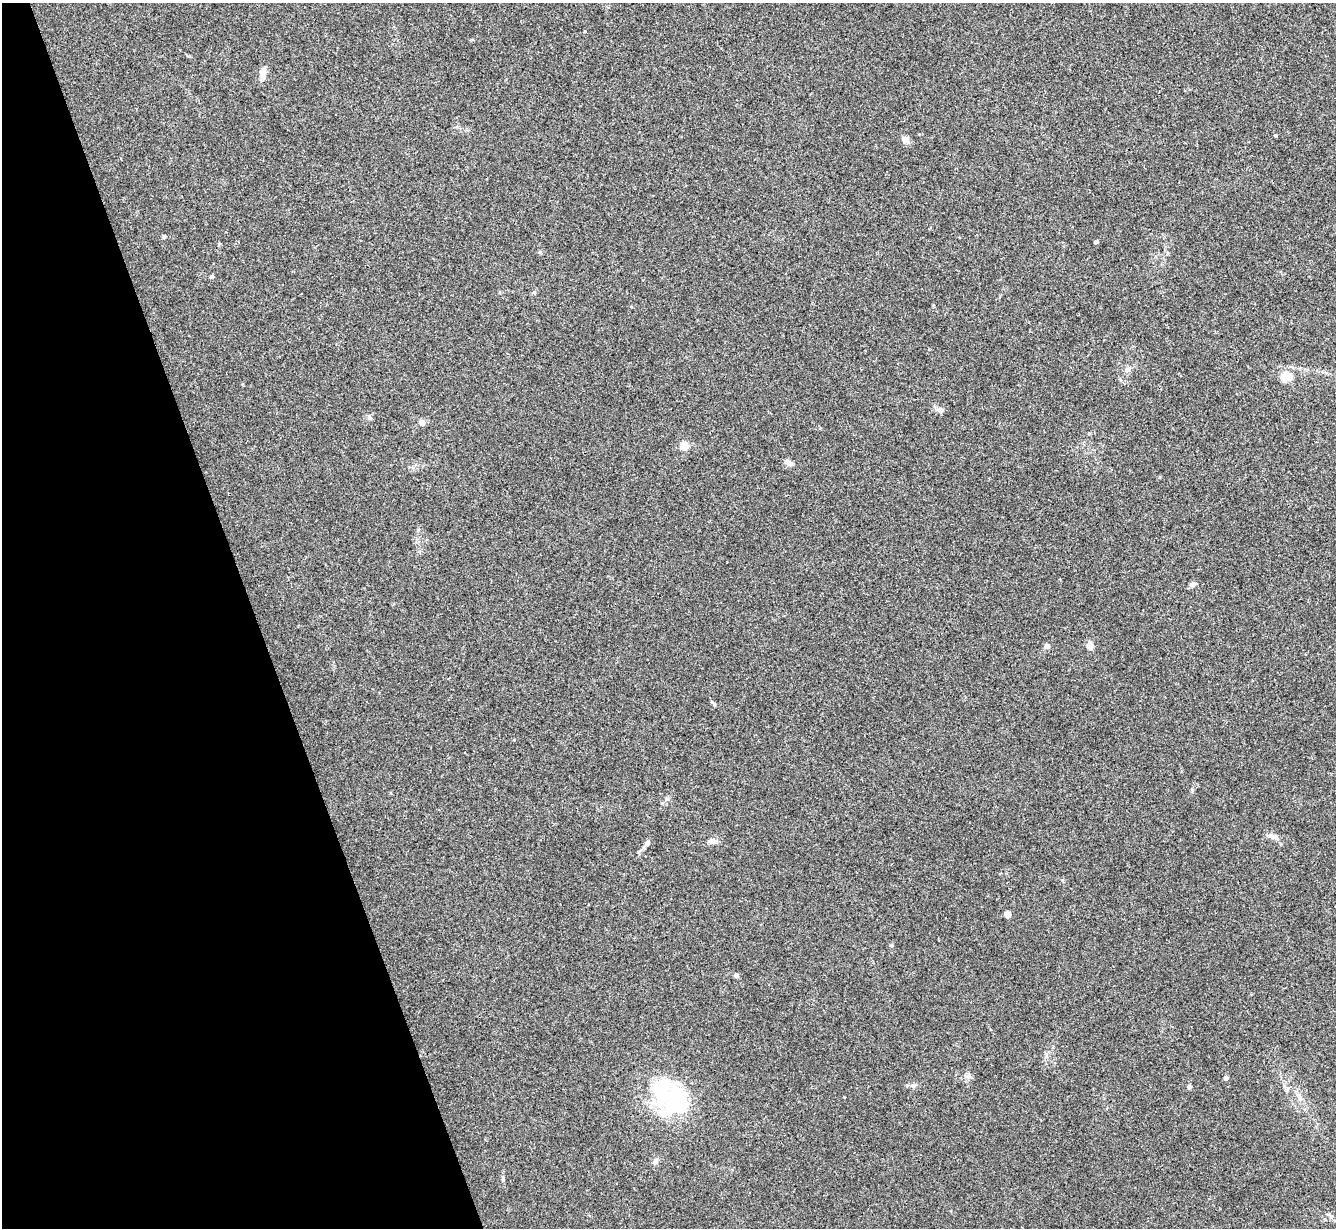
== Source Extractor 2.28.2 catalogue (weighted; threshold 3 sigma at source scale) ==
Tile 5 of 4 x 4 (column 1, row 2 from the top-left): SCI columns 5-1338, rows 2725-3950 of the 5340 x 5325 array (HDU 1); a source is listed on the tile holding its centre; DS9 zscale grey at full resolution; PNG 1338 x 1230 px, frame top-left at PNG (2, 3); no overlay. Shown black and unused: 19% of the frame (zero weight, under 3 of 4 exposures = <1% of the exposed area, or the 3 px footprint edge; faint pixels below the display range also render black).
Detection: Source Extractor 2.28.2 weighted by HDU 2 'WHT'; one run over the whole footprint, this tile lists its part. Background 0.0334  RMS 0.0043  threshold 0.0195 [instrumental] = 3 sigma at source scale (4.5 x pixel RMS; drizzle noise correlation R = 1.50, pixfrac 1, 0.05/0.05 arcsec/px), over >= 5 px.
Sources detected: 32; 4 inside a brighter object's white glare — not listed; the other 28 listed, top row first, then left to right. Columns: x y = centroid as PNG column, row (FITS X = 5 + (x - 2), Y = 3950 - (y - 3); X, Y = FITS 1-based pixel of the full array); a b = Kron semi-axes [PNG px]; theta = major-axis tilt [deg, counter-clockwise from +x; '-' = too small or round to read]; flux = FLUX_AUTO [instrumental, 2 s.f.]
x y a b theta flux
263 74 15 7 84 3.2
905 139 9 9 - 1.9
164 236 5 4 - 0.54
1095 242 5 3 - 0.61
212 277 4 4 - 1.2
534 292 5 5 - 0.62
1287 376 13 10 -6 5.4
939 410 7 6 - 1.2
369 417 7 5 -57 0.89
422 423 5 5 - 2.8
684 446 5 4 - 13
788 462 12 6 -16 1.6
1192 584 8 5 9 1.3
1047 646 7 7 - 1.3
1090 646 6 5 - 3.8
1272 837 17 5 -12 2
712 841 10 6 -9 2.3
648 843 7 6 - 1.3
1007 914 4 4 - 7.3
736 975 4 4 - 1.9
968 1076 6 6 - 1.1
1226 1078 4 4 - 2
913 1086 6 6 - 0.91
1189 1087 5 5 - 0.83
1299 1095 7 5 -56 1.1
670 1096 47 32 9 34
655 1161 7 4 71 0.79
503 1179 6 4 90 0.6
Unlisted compact peaks at least as high as the median listed source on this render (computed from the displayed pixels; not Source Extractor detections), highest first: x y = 1276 136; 714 704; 540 252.